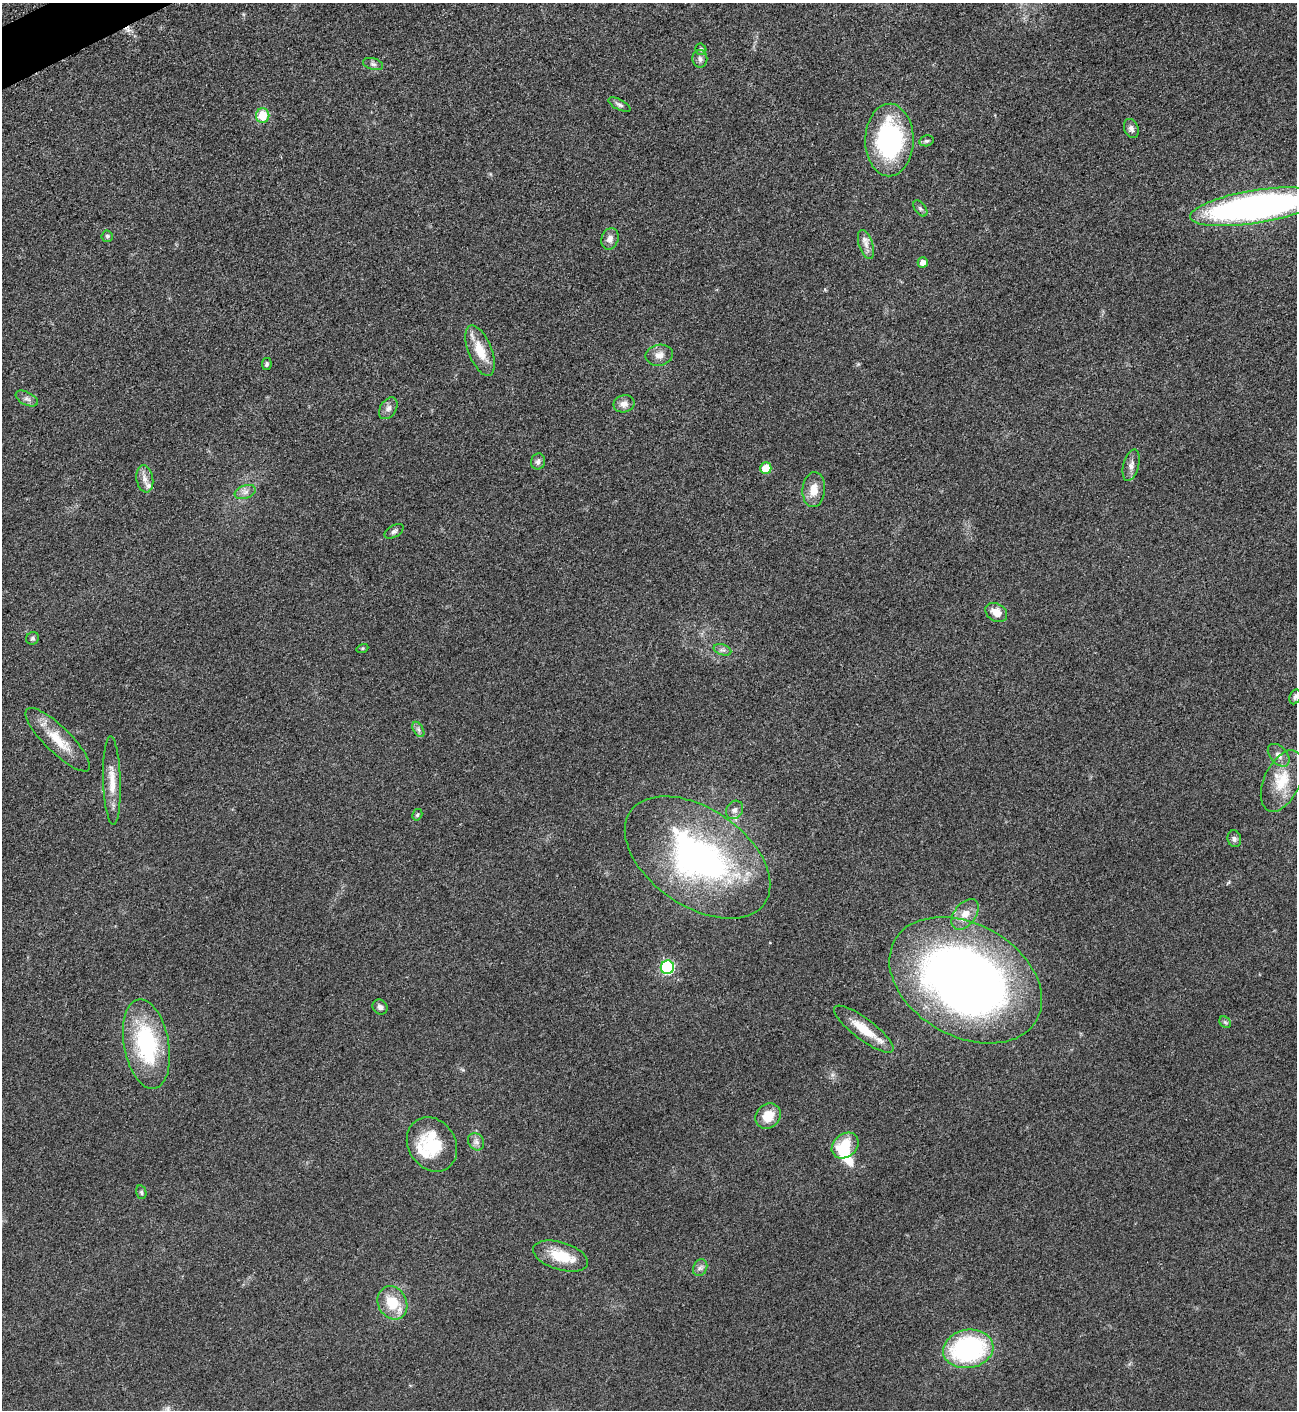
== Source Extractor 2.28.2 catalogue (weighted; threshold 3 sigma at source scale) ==
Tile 11 of 4 x 4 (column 3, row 3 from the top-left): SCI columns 2753-4047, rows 1415-2822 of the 5639 x 5648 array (HDU 1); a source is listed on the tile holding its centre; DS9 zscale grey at full resolution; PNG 1299 x 1412 px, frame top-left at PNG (2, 3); each listed source drawn as its Kron ellipse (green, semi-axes under 4 px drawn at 4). Shown black and unused: <1% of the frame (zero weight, under 3 of 5 exposures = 1% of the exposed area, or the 3 px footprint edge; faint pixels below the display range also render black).
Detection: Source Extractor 2.28.2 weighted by HDU 2 'WHT'; one run over the whole footprint, this tile lists its part. Background 0.0918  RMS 0.0067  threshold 0.0301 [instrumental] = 3 sigma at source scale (4.5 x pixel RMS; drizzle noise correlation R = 1.50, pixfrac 1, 0.05/0.05 arcsec/px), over >= 5 px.
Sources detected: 60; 1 inside a brighter object's white glare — neither listed nor drawn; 2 inside a brighter listed object's ellipse — not listed separately; the other 57 listed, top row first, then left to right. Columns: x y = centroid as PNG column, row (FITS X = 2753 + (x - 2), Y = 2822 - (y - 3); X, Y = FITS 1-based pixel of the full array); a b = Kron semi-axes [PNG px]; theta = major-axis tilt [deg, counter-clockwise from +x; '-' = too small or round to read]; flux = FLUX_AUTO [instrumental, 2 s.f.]
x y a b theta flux
701 49 6 5 - 1.3
700 59 8 7 - 2.4
373 64 10 6 -15 2.2
619 105 12 5 -26 1.9
263 116 7 6 - 15
1131 129 10 7 -69 2.7
889 140 36 24 89 97
926 141 7 5 12 1.4
1256 207 66 16 9 310
920 208 9 5 -52 1.6
107 236 5 5 - 1.2
610 239 11 8 72 4.2
866 244 15 7 -72 4.6
923 262 5 5 - 4.6
480 351 27 11 -68 15
659 355 14 10 10 5.4
267 364 6 5 - 1.2
27 399 12 6 -27 2.7
624 404 10 8 12 4
388 408 12 8 57 3.4
538 461 8 7 - 2.3
1131 465 16 7 75 4.1
766 468 6 5 - 14
145 479 14 8 -80 4.9
814 490 17 11 85 8.9
245 492 11 6 21 3.3
394 531 10 6 30 2.1
996 612 11 8 -31 7.5
33 638 7 6 - 1.4
362 648 6 4 19 0.81
722 650 9 5 -18 2
1295 697 8 5 63 1.6
418 729 8 5 -59 1.9
58 740 43 13 -44 19
1279 755 13 8 -48 4.2
112 781 44 9 -88 12
1282 781 33 18 65 21
734 810 10 8 54 3.1
417 815 6 4 58 1.1
1234 839 8 6 -73 2
698 857 81 49 -34 200
965 914 17 10 52 8.2
667 967 7 6 - 92
966 980 81 56 -29 530
380 1007 8 7 - 2.4
1225 1022 6 5 - 1.3
864 1029 36 10 -37 17
146 1044 45 22 -80 69
768 1116 13 11 45 13
476 1142 9 7 -56 2.8
432 1144 28 23 -57 31
845 1145 14 11 41 19
141 1192 7 5 -76 1.4
561 1256 28 13 -17 20
700 1268 8 6 62 2.4
392 1303 17 14 -63 19
968 1349 25 19 10 100
Isophote crosses this tile's border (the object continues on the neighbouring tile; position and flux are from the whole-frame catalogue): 2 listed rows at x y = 1256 207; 1295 697